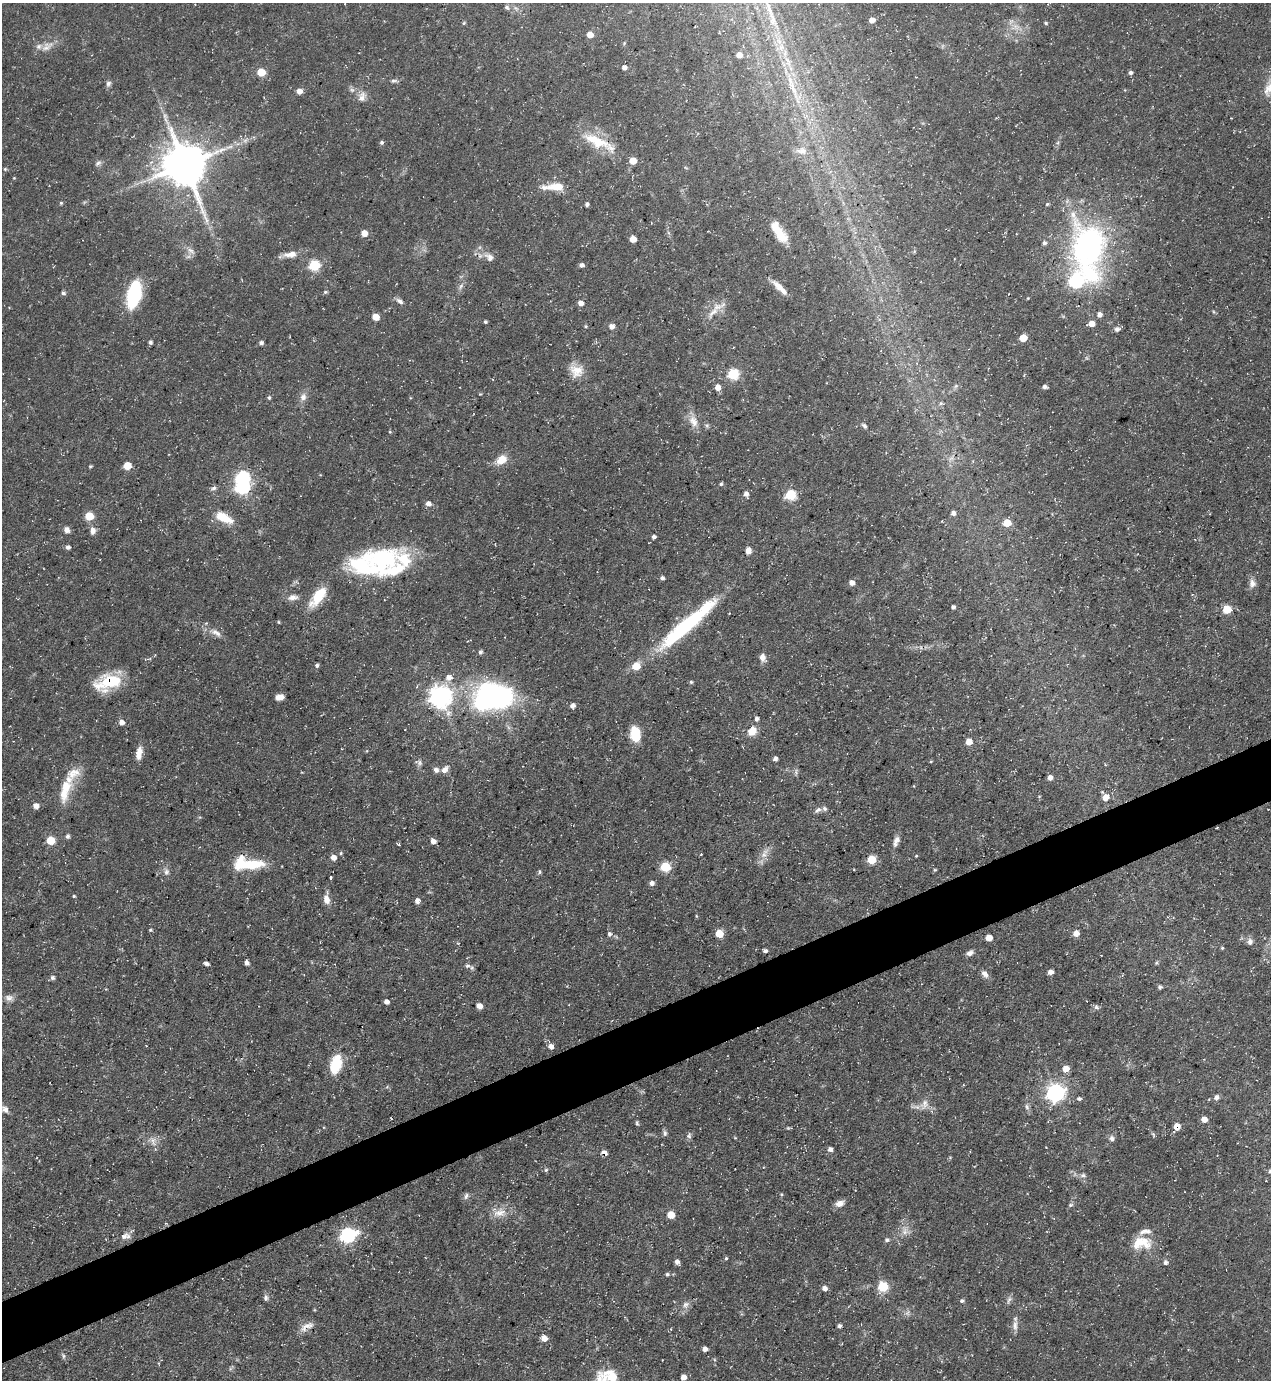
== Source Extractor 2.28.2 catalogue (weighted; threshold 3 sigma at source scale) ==
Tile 7 of 4 x 4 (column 3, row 2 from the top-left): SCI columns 2816-4084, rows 2759-4136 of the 5500 x 5515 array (HDU 1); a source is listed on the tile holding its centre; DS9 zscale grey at full resolution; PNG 1273 x 1382 px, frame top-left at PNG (2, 3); no overlay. Shown black and unused: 4% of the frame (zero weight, under 3 of 5 exposures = <1% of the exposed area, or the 3 px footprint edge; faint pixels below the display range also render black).
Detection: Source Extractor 2.28.2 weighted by HDU 2 'WHT'; one run over the whole footprint, this tile lists its part. Background 0.0362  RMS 0.004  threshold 0.018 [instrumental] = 3 sigma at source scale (4.5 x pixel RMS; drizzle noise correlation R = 1.50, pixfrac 1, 0.05/0.05 arcsec/px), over >= 5 px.
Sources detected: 225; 1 too faint to see at this stretch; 3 inside a brighter object's white glare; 1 cosmic-ray / hot-pixel residue — not listed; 11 inside a brighter listed object's ellipse — not listed separately; the other 209 listed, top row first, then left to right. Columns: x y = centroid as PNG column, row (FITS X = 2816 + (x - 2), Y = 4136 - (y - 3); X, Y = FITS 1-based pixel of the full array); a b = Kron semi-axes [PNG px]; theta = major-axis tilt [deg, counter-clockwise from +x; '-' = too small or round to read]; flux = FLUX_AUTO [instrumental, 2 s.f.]
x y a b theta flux
507 7 6 5 - 0.89
872 20 5 4 - 3.2
464 23 5 4 - 0.5
1046 23 5 4 - 0.61
590 35 5 5 - 4
47 46 21 10 33 4.2
739 55 5 5 - 3
624 67 5 4 - 1.7
261 72 5 5 - 11
1130 73 4 4 - 1.1
394 81 12 4 -1 1
108 83 8 6 65 1.2
1270 86 30 11 58 6.9
352 90 7 5 -43 0.96
299 91 5 5 - 2.7
362 97 14 9 75 2.8
597 141 42 14 -24 13
382 142 5 4 - 0.85
802 151 12 10 -40 3.7
633 161 5 5 - 6.7
98 163 10 5 31 1.1
184 165 14 12 -87 1600
5 169 4 4 - 0.46
14 178 3 3 - 0.31
555 187 27 8 2 7.9
61 203 4 4 - 0.51
587 204 7 3 84 0.87
1047 204 4 4 - 0.51
776 228 27 10 -52 7.7
364 233 5 5 - 4
633 239 5 5 - 4.7
1044 243 5 5 - 1.2
1089 246 58 30 -86 120
191 251 13 6 -38 1.8
291 254 17 7 7 3.7
489 257 12 9 -52 2.5
314 265 6 5 - 31
581 265 4 4 - 1.4
461 286 8 4 54 1
779 287 22 6 -45 4
325 292 5 4 - 0.67
63 293 6 4 -11 0.91
134 294 23 11 77 34
400 301 10 6 -38 1.6
581 303 5 5 - 2.3
713 312 24 8 46 4.5
1100 315 5 4 - 1.8
376 317 6 5 - 4.6
485 322 4 4 - 0.74
1092 324 5 4 - 4
586 326 4 4 - 0.5
611 326 6 6 - 2
1117 329 8 6 12 1.3
1023 338 5 5 - 8.2
150 342 4 3 - 1
261 343 5 4 - 1.1
577 371 18 15 -22 6
733 374 6 5 - 34
718 387 5 5 - 3.6
1044 387 4 4 - 1.2
303 397 10 8 88 2.2
269 398 5 4 - 0.59
693 421 18 11 -62 4.4
864 426 8 5 -42 0.9
390 432 4 3 - 0.37
501 460 14 10 34 4.9
90 466 4 3 - 0.52
127 466 5 5 - 9.7
721 484 4 4 - 0.71
242 487 7 6 - 65
214 488 7 5 17 1
746 494 6 5 - 1.7
791 495 6 5 - 29
428 504 5 5 - 2.2
953 513 5 5 - 1.7
89 516 5 5 - 14
223 517 21 9 -26 8.7
1007 523 5 5 - 9.4
67 530 8 7 - 1.7
93 531 10 7 -89 2.1
654 537 4 4 - 1.2
68 547 5 4 - 1.2
748 550 7 6 - 2.1
384 559 44 32 -28 46
662 578 5 4 - 1
852 583 5 5 - 2.2
1252 583 11 9 -85 2.3
293 597 15 8 6 2.5
318 597 29 12 53 10
953 607 4 4 - 1
1227 609 5 5 - 12
687 625 81 13 41 45
215 632 11 7 4 2.2
480 652 5 4 - 0.87
763 658 10 7 -66 2.2
317 665 5 4 - 0.88
449 677 9 8 - 2.7
109 682 28 15 18 20
691 682 4 4 - 0.6
440 696 8 8 - 250
496 696 29 19 -20 97
279 697 7 5 8 2.9
572 706 5 5 - 1.8
757 718 4 4 - 1.1
122 722 6 6 - 2.1
752 731 11 8 50 4.9
635 734 15 9 -80 11
969 742 5 5 - 5.6
138 756 11 8 -79 2.6
775 759 4 4 - 1.5
931 761 5 3 - 0.34
419 762 11 6 -20 1.2
436 770 6 6 - 1.5
445 770 9 7 40 2.3
1050 777 5 5 - 1.9
65 790 34 12 75 11
1106 797 8 7 - 3.5
36 806 6 6 - 2
818 810 9 6 38 1.3
67 836 5 5 - 1
50 840 5 5 - 12
433 841 5 5 - 2.1
896 841 15 6 74 2.2
398 844 6 2 -19 0.38
341 853 4 4 - 0.52
764 853 17 7 61 3.2
701 854 3 2 - 0.34
916 856 4 3 - 0.37
333 857 6 6 - 2.5
871 859 5 5 - 16
250 865 38 10 5 15
665 867 6 5 - 24
935 870 5 3 - 0.38
166 872 9 7 66 1.4
539 872 7 3 90 0.6
331 878 5 2 - 0.47
652 883 5 5 - 1.7
74 896 4 4 - 0.46
326 899 13 8 -81 2.9
417 901 6 4 80 2
150 930 5 4 - 0.51
719 933 5 5 - 11
1076 933 5 5 - 3.6
609 934 7 6 - 1.1
989 938 5 5 - 3.5
1250 942 10 7 -90 1.7
1222 948 4 4 - 0.49
765 951 4 3 - 1.2
970 953 7 6 - 1.7
247 962 8 5 -50 1.1
467 966 8 5 6 1.1
1050 972 5 4 - 2.2
985 974 10 7 -56 1.8
52 978 5 5 - 1
1160 987 5 4 - 0.89
9 998 11 9 -10 2.2
386 1002 4 4 - 1.9
479 1006 5 4 - 3.1
1096 1007 6 5 - 1.1
551 1046 6 5 - 2.1
336 1064 21 11 75 13
1066 1069 5 5 - 4.7
1055 1093 7 7 - 160
1216 1097 6 5 - 1.6
1079 1099 6 5 - 0.86
925 1104 15 9 75 3
1027 1107 9 4 -89 1.1
5 1109 10 8 -48 2.2
1204 1119 5 5 - 3.1
637 1123 6 4 -81 0.6
1177 1126 6 6 - 3.7
665 1133 8 5 -90 0.95
689 1136 8 6 59 1
1112 1138 7 6 - 1.4
153 1141 14 7 -70 2.4
830 1149 5 5 - 1.3
604 1152 7 5 -32 1.9
546 1170 5 4 - 0.63
1270 1171 5 5 - 1.1
1083 1175 8 5 -1 1.1
781 1194 4 3 - 0.46
466 1196 9 5 73 1.1
839 1203 10 7 19 2.5
1071 1205 7 5 21 0.75
499 1213 22 8 10 4.5
671 1215 5 5 - 8.1
905 1232 9 6 70 1.9
347 1235 7 6 - 92
124 1236 16 7 31 2.4
887 1240 5 5 - 0.86
1141 1243 27 16 -1 9.8
726 1258 4 4 - 0.53
677 1262 6 5 - 1.5
1165 1262 6 5 - 1.1
667 1274 5 4 - 0.74
883 1287 6 5 - 26
824 1288 5 5 - 1.9
266 1298 8 5 -88 1.1
1009 1300 11 5 65 1.2
962 1301 5 4 - 0.78
686 1304 10 7 33 1.8
1015 1325 14 7 87 2.2
307 1326 21 8 28 3.1
839 1326 6 4 -83 0.94
544 1338 6 6 - 2.9
705 1349 4 4 - 1.9
63 1356 6 4 -62 0.77
612 1376 14 10 -52 10
683 1377 5 4 - 3.2
Overlapping masked pixels (flux is a lower limit): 4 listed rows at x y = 1089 246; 109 682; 1177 1126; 604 1152
Isophote crosses this tile's border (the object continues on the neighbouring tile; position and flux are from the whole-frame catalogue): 4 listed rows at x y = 1270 86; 5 1109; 1270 1171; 612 1376